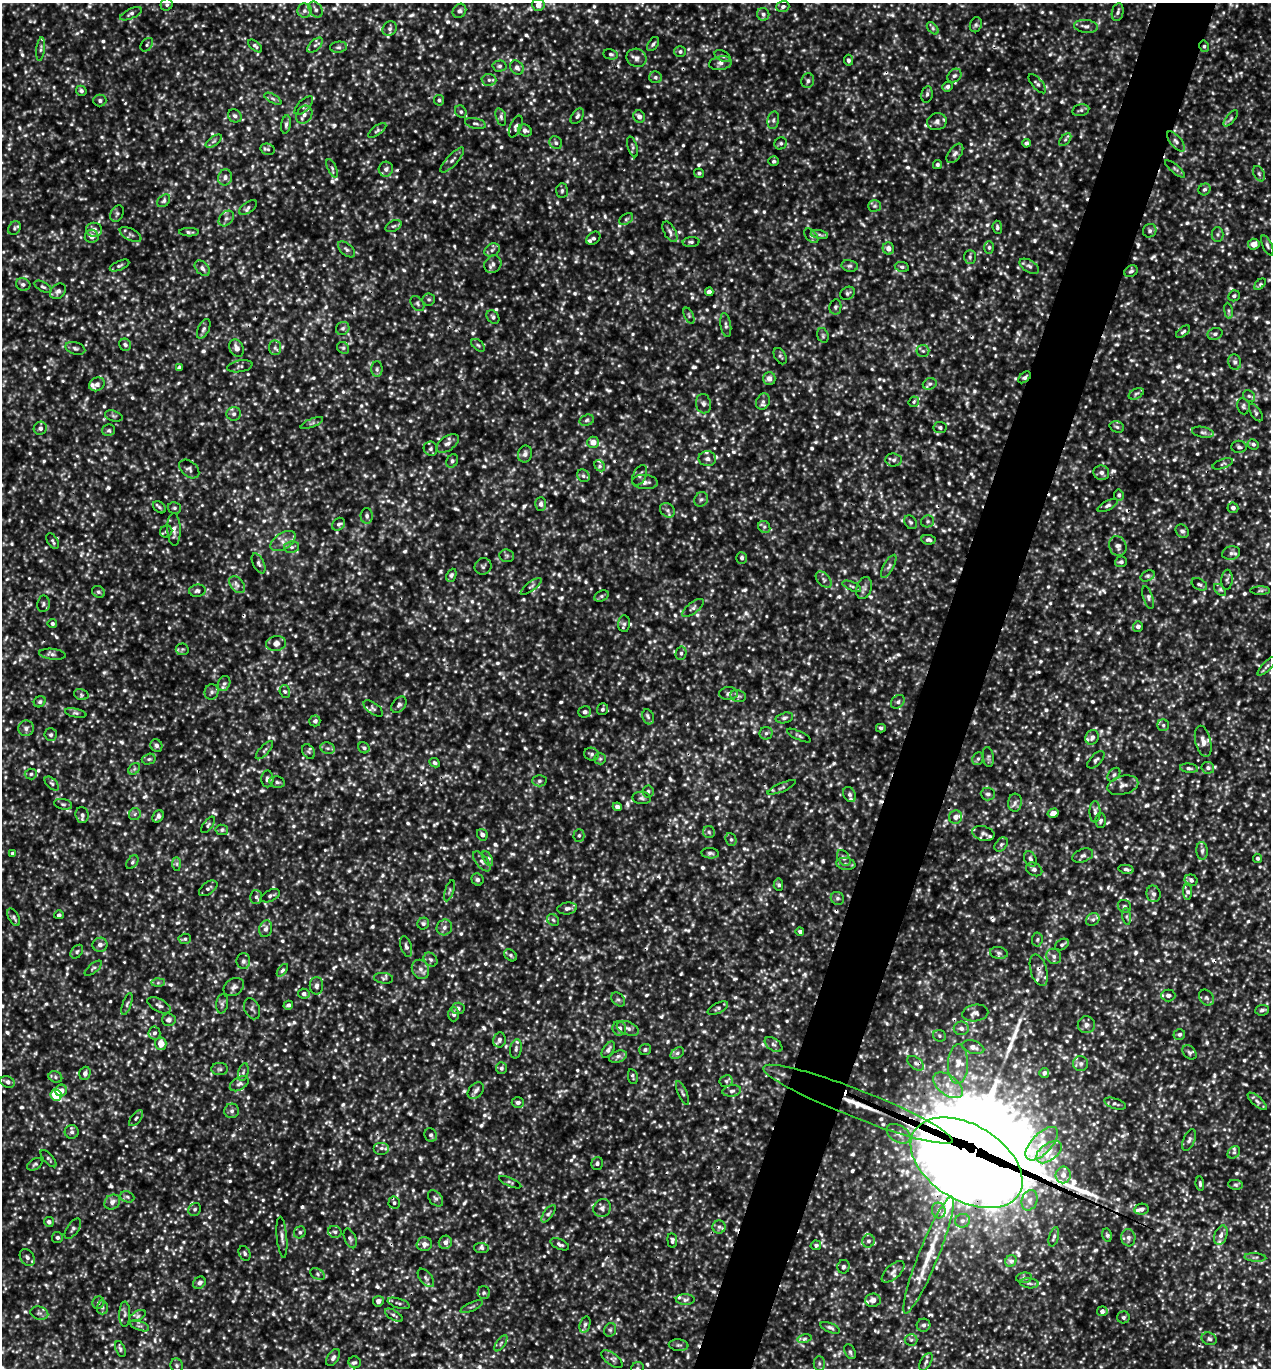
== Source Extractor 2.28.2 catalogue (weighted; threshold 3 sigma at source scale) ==
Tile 10 of 4 x 4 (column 2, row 3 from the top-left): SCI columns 1564-2832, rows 1396-2761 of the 5508 x 5497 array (HDU 1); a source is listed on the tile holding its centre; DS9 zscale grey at full resolution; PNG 1273 x 1370 px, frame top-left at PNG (2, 3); each listed source drawn as its Kron ellipse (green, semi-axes under 4 px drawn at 4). Shown black and unused: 5% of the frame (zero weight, under 3 of 5 exposures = <1% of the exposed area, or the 3 px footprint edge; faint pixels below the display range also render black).
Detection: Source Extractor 2.28.2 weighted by HDU 2 'WHT'; one run over the whole footprint, this tile lists its part. Background 0.188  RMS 0.043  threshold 0.193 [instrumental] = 3 sigma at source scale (4.5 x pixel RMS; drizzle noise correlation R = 1.50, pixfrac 1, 0.05/0.05 arcsec/px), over >= 5 px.
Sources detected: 1659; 24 too faint to see at this stretch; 10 cosmic-ray / hot-pixel residue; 3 long thin detections or spike segments (spike, bleed or trail) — neither listed nor drawn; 36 inside a brighter listed object's ellipse — not listed separately; of the other 1586, all 500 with FLUX_AUTO >= 9.05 (the completeness limit of this list) listed and drawn (1086 fainter detections not listed), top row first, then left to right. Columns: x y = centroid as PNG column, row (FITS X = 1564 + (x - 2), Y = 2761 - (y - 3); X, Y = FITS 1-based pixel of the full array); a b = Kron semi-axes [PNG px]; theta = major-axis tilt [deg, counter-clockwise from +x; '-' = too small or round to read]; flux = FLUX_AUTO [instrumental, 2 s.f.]
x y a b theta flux
167 5 6 5 - 11
538 5 6 6 - 27
783 7 6 5 - 12
316 10 8 6 -54 15
304 11 7 7 - 14
459 11 7 6 - 14
1118 12 9 5 76 13
131 14 11 5 25 14
763 14 6 6 - 13
976 25 8 6 70 11
1086 26 12 6 -6 18
390 28 7 6 - 14
933 28 7 4 -46 9.1
653 44 8 5 54 10
147 45 7 5 51 9.6
315 45 9 5 46 12
255 46 8 4 -41 9.7
1204 46 6 5 - 9.4
339 47 8 5 5 12
41 49 12 3 82 10
680 52 6 5 - 9.8
611 54 7 5 -10 9.4
723 56 8 5 -28 11
637 58 10 9 - 21
848 60 5 4 - 10
720 63 11 7 10 22
499 66 7 5 2 11
517 68 7 6 - 18
954 76 8 6 42 12
655 77 6 6 - 11
489 80 7 6 - 12
808 81 7 6 - 12
1037 84 12 5 -49 13
947 86 5 4 - 12
81 91 5 5 - 10
927 94 8 5 80 11
273 99 9 4 -29 11
439 100 5 5 - 10
100 101 6 6 - 12
304 106 12 5 45 16
1081 110 9 5 13 11
461 112 6 5 - 9.2
304 115 9 7 60 24
235 116 7 6 - 14
577 116 8 5 55 12
639 116 6 5 - 21
501 117 9 5 -73 12
1231 118 10 4 50 10
773 120 9 5 80 13
937 122 10 8 17 22
475 123 10 5 -13 11
286 125 9 5 81 11
516 127 11 5 65 14
377 130 11 4 36 10
525 130 7 5 -26 16
1065 140 7 4 47 9.4
214 141 9 4 35 11
1176 141 12 5 -49 20
556 143 7 6 - 11
781 143 6 6 - 9.2
1026 143 4 4 - 11
633 147 11 5 -73 9.5
268 149 7 5 -21 10
955 153 11 6 53 17
452 160 16 5 47 17
774 161 5 4 - 9.7
937 164 4 4 - 9.2
332 168 10 4 -67 11
386 169 7 7 - 19
1175 169 12 4 -40 9.6
699 173 5 4 - 9.4
1259 174 8 5 -64 10
225 177 8 7 - 18
1204 189 6 5 - 12
562 191 7 5 88 9.6
164 201 7 5 42 13
875 206 6 5 - 10
248 207 10 5 34 12
117 213 8 6 64 10
226 218 9 6 48 14
626 219 8 5 36 9.2
393 226 8 5 26 10
997 227 6 4 -84 10
14 228 7 6 - 10
94 230 8 7 - 22
1150 231 7 6 - 12
189 232 10 4 -1 9.3
670 232 11 6 -60 17
131 234 12 5 -27 13
1217 234 7 6 - 10
819 235 9 4 -10 13
92 236 7 6 - 25
811 236 8 5 -46 12
593 238 8 5 37 11
691 242 8 5 4 11
1254 244 6 5 - 43
1267 245 11 5 -66 11
989 247 6 5 - 9.4
888 248 6 5 - 28
347 249 10 5 -41 13
492 250 8 6 30 15
970 257 7 6 - 10
493 264 9 8 - 18
119 266 10 4 23 10
850 266 8 6 -12 12
1029 266 11 6 -31 17
902 267 7 5 -10 9.2
202 268 9 6 -47 16
1131 271 7 5 33 10
23 284 7 6 - 13
1260 284 7 4 45 9.4
43 287 9 4 -29 10
58 291 9 6 42 17
709 292 4 4 - 21
847 293 7 6 - 10
1234 296 6 5 - 11
429 299 6 6 - 9.3
417 304 8 6 -53 11
835 307 7 6 - 9.3
1228 311 8 4 -82 9.1
689 316 8 4 -64 9.2
493 317 7 5 -52 11
726 325 12 5 -82 14
343 328 7 6 - 12
204 329 11 5 65 13
1183 332 8 4 38 9.2
1215 334 7 6 - 12
823 335 7 5 -73 9.3
125 345 6 5 - 12
478 345 8 5 -41 9.1
75 348 10 6 -16 13
237 348 9 6 -62 25
275 348 7 6 - 12
343 348 6 5 - 9.7
923 351 6 6 - 11
780 356 9 5 -60 10
1235 362 8 6 -77 13
240 366 13 5 10 12
179 368 4 4 - 15
377 369 8 5 89 11
1025 377 7 4 41 11
769 379 6 6 - 27
97 384 8 6 28 15
930 384 7 5 20 13
1136 394 8 5 29 10
1249 396 6 5 - 11
763 401 8 6 61 13
914 402 5 5 - 9.1
703 404 10 7 -79 17
1243 406 8 6 -80 10
1256 412 10 5 -56 11
234 414 7 7 - 15
114 416 9 5 -16 9.8
587 420 7 5 18 9.9
312 423 12 3 23 9.6
940 427 6 5 - 10
1117 427 7 5 -19 9.9
40 428 7 6 - 14
109 430 6 6 - 9.1
1203 432 11 5 -11 13
593 442 6 5 - 43
447 443 13 7 33 24
1253 444 6 5 - 11
1239 447 8 6 0 12
431 449 7 6 - 12
525 454 8 7 - 18
707 459 9 7 -3 20
894 460 8 6 -6 15
452 461 7 5 64 11
1223 464 11 4 19 9.8
600 466 6 4 -47 11
189 469 11 7 -39 15
1101 473 8 7 - 17
640 475 11 6 64 15
583 476 7 5 -46 11
645 482 13 7 -5 24
1119 495 6 5 - 11
701 499 8 6 52 12
541 504 7 5 88 15
1108 505 11 4 27 13
159 507 7 5 -40 9.1
174 508 6 6 - 9.4
1233 508 5 5 - 14
667 510 8 6 -42 14
367 516 8 6 89 14
927 521 6 6 - 9.5
911 522 7 6 - 10
338 524 7 5 48 13
764 527 6 5 - 10
174 529 16 6 -87 27
166 531 6 5 - 9.4
1182 531 7 6 - 14
928 540 7 5 -9 12
53 541 8 5 -58 10
283 541 14 8 32 33
1118 546 10 8 -67 24
291 547 8 6 11 13
1231 553 9 6 14 16
507 556 7 6 - 10
742 558 6 5 - 11
1121 562 6 5 - 9.6
259 563 11 5 -63 14
483 566 9 8 - 12
889 566 13 5 61 15
451 575 7 4 66 11
1148 576 7 5 26 9.4
824 580 10 6 -46 13
1227 580 10 5 85 12
1199 584 8 5 -28 11
237 585 10 6 -51 19
531 586 12 4 37 12
852 586 10 4 -23 11
864 588 11 7 73 20
1220 590 7 4 -44 9.2
197 591 8 6 5 14
1260 591 10 4 -1 9.2
98 592 7 5 -29 9.2
601 596 7 5 27 9.3
1148 597 12 4 -72 13
43 604 8 6 80 13
693 608 13 5 38 14
52 624 5 4 - 11
624 624 8 6 89 13
1138 626 5 5 - 16
276 643 10 7 9 28
182 649 6 6 - 9.1
681 653 7 5 77 11
52 654 13 5 -6 15
1267 666 12 4 45 13
224 683 8 6 65 14
212 692 8 7 - 13
285 692 6 5 - 10
81 694 7 5 -17 9.7
728 694 9 6 1 16
738 696 8 6 -13 13
40 702 6 5 - 9.5
898 702 7 6 - 13
399 705 9 6 50 13
373 709 11 5 -36 13
602 709 6 5 - 10
585 712 6 5 - 14
76 713 11 4 -12 11
648 717 8 5 -70 12
784 718 9 5 13 13
315 721 5 5 - 16
1163 725 6 6 - 9.6
26 728 8 7 - 16
881 728 5 4 - 11
766 733 6 6 - 10
51 735 6 6 - 9.5
799 735 13 4 -26 10
1092 737 7 6 - 16
1203 741 16 7 -76 35
156 746 6 5 - 13
328 748 7 5 -19 12
364 748 6 5 - 9.5
264 750 11 4 47 12
309 752 8 5 -60 9.8
591 754 7 6 - 12
988 757 10 5 -81 11
149 759 7 5 15 9.4
600 759 6 5 - 9.1
978 759 7 5 67 9.4
1096 760 11 5 46 13
435 763 5 4 - 9.5
1189 768 9 4 -7 12
1208 768 6 6 - 13
134 769 7 5 46 10
31 774 6 5 - 10
1114 775 8 5 50 10
267 779 8 6 90 15
539 781 7 5 0 11
277 782 8 5 -11 11
52 783 8 5 -44 10
1123 785 16 9 14 28
782 787 15 3 23 11
648 791 6 5 - 9.2
850 794 8 6 -60 11
988 794 7 6 - 13
642 798 9 6 -6 12
1015 803 9 6 85 16
63 804 9 5 -13 11
617 807 4 4 - 19
1095 812 11 5 90 15
1053 813 5 4 - 25
135 814 6 5 - 10
82 815 8 6 -86 15
158 816 7 5 54 14
955 817 7 6 - 22
1101 821 7 5 -90 10
208 825 9 5 54 10
222 830 6 5 - 10
709 832 6 6 - 9.8
983 833 11 7 -15 18
482 835 6 5 - 17
579 835 6 5 - 9.2
731 839 6 5 - 10
1001 844 8 5 50 9.7
1202 851 9 5 -86 14
12 853 4 4 - 12
710 853 9 5 -5 12
1083 855 11 6 20 15
844 858 9 5 -56 13
1258 858 5 4 - 9.3
488 859 8 4 -61 11
1030 859 8 5 -65 15
482 861 12 6 -51 18
132 862 7 5 53 10
177 864 7 4 -90 9.4
846 864 9 6 -9 14
1034 869 8 6 -28 15
1126 869 7 4 -12 11
478 879 6 5 - 12
1191 880 6 5 - 16
778 885 6 4 -84 9.7
208 888 10 6 36 14
449 891 11 4 71 9.6
1188 892 8 4 -89 14
1153 894 8 7 - 16
270 896 10 5 25 12
256 897 7 6 - 12
837 898 7 6 - 11
1124 906 7 6 - 10
567 908 10 6 7 17
59 915 5 4 - 10
1127 916 8 4 -82 9.7
14 917 9 5 -62 11
553 920 6 5 - 9.7
1093 920 7 6 - 12
423 924 6 5 - 11
444 927 8 7 - 18
266 929 8 6 71 18
800 932 4 4 - 10
185 939 6 5 - 9.3
1037 939 7 5 85 9.5
1062 944 7 5 30 9.4
100 945 7 7 - 20
406 947 11 5 -73 14
77 952 7 5 51 9.3
999 953 9 6 -10 12
511 955 7 5 -41 9.2
1054 956 8 7 - 17
431 960 8 6 -44 12
243 961 8 7 - 14
93 968 10 4 39 9.5
420 969 10 8 -61 24
282 970 7 4 50 9.4
1039 970 16 8 -74 29
384 978 10 5 -8 12
158 983 7 4 1 9.1
316 986 8 6 -90 16
234 987 11 8 34 17
304 994 6 5 - 14
1168 995 7 6 - 14
1206 998 8 6 -51 13
618 1000 8 5 -47 9.7
127 1004 11 4 70 11
222 1004 9 6 82 13
159 1005 13 6 -28 17
288 1005 5 4 - 12
458 1008 6 6 - 13
718 1008 11 5 27 13
252 1009 11 7 -66 14
1262 1010 7 5 8 12
975 1013 13 8 9 20
454 1014 7 5 89 15
169 1020 7 6 - 17
1086 1025 8 8 - 21
619 1028 7 6 - 19
628 1028 11 6 -22 18
961 1028 7 7 - 18
154 1033 6 6 - 15
1179 1034 6 5 - 10
939 1036 6 5 - 9.1
499 1040 8 6 80 15
161 1044 6 5 - 56
773 1044 10 6 -35 13
973 1047 11 6 -17 26
516 1049 10 5 80 14
645 1049 6 5 - 9.7
608 1050 9 5 56 15
1190 1052 8 6 -44 11
677 1053 7 5 34 13
618 1057 9 5 20 17
916 1063 9 5 -37 16
958 1064 19 10 88 60
1081 1064 7 7 - 15
501 1068 6 5 - 12
220 1069 8 6 -1 10
243 1072 9 5 76 11
85 1073 6 5 - 17
1044 1073 5 5 - 14
55 1077 7 5 -25 11
633 1077 8 5 -79 9.3
726 1081 6 6 - 9.8
8 1082 7 5 -25 17
239 1084 10 6 32 17
948 1085 17 10 -38 62
61 1091 6 5 - 32
476 1091 9 6 48 16
732 1091 9 5 8 16
682 1093 13 4 -67 11
56 1095 6 5 - 260
1257 1101 12 4 -41 15
518 1102 6 5 - 13
858 1104 102 14 -21 1400
1115 1104 11 5 -18 12
232 1111 7 7 - 13
136 1118 9 4 50 9.6
72 1132 7 7 - 14
899 1134 13 8 -33 27
431 1135 7 6 - 11
1189 1140 11 5 66 15
1042 1144 21 10 46 75
381 1148 8 6 0 16
1049 1152 15 8 37 52
1234 1152 7 5 43 10
48 1159 11 5 -49 9.4
597 1163 6 5 - 11
967 1163 61 38 -31 24000
35 1164 8 5 30 9.2
1063 1175 8 7 - 30
510 1182 12 4 -24 9.8
1200 1184 7 4 -85 9.1
1236 1185 7 5 -6 9.3
127 1197 7 5 -22 10
435 1198 9 6 -50 13
1029 1200 10 7 69 24
112 1202 8 7 - 24
394 1203 6 6 - 11
602 1208 9 8 - 20
195 1209 7 6 - 10
1142 1209 7 5 10 16
939 1210 8 7 - 16
548 1214 10 4 54 11
962 1221 7 6 - 14
49 1222 5 5 - 15
719 1227 6 6 - 13
73 1229 11 5 56 13
300 1232 6 5 - 10
335 1232 7 6 - 11
1107 1235 7 5 -78 11
1221 1235 10 6 70 21
57 1237 5 5 - 10
282 1237 20 5 -85 23
1054 1237 10 5 73 12
350 1238 10 5 -68 13
1128 1238 9 7 -84 18
672 1241 7 4 -85 11
868 1241 6 6 - 13
445 1242 7 6 - 25
424 1244 8 7 - 24
560 1244 10 5 -24 12
816 1245 5 4 - 10
481 1248 7 5 -4 12
245 1253 8 5 -65 11
929 1255 63 10 68 180
27 1257 9 6 -56 17
1255 1257 11 4 -4 12
1011 1261 6 5 - 12
843 1267 7 6 - 11
893 1272 14 7 43 24
318 1274 8 5 -29 10
426 1278 11 6 -51 15
1024 1278 8 5 6 9.7
199 1283 7 5 42 16
1029 1283 9 5 -7 11
484 1293 6 6 - 9.8
685 1299 9 5 -3 12
873 1300 8 7 - 26
378 1301 5 5 - 21
98 1303 6 5 - 11
399 1303 11 5 -17 10
102 1307 7 5 89 11
472 1307 12 3 24 9.5
1102 1311 5 5 - 17
39 1313 9 6 -14 14
125 1314 12 5 89 16
394 1315 10 4 -31 11
137 1316 9 4 27 11
1123 1317 6 6 - 9.4
585 1325 8 5 72 11
923 1325 7 6 - 12
140 1326 10 4 -20 12
830 1328 10 5 -22 14
610 1330 7 6 - 9.6
804 1338 7 4 9 10
1209 1339 8 6 -24 12
911 1340 6 6 - 9.4
501 1343 9 4 56 11
679 1345 10 6 -6 11
120 1349 8 4 -70 11
850 1352 8 5 -63 9.8
333 1358 9 5 58 15
612 1359 12 6 -37 15
355 1362 6 6 - 10
926 1362 10 5 59 12
819 1363 7 5 -90 10
177 1365 7 6 - 9.1
637 1368 7 6 - 12
Overlapping masked pixels (flux is a lower limit): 5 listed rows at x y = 1204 46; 1025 377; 1039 970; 858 1104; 967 1163
Isophote crosses this tile's border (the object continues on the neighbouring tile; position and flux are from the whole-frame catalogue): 2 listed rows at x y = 538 5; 637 1368
Unlisted compact peaks at least as high as the median listed source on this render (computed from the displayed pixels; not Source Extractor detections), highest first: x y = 541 485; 1195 601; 373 926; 1050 603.